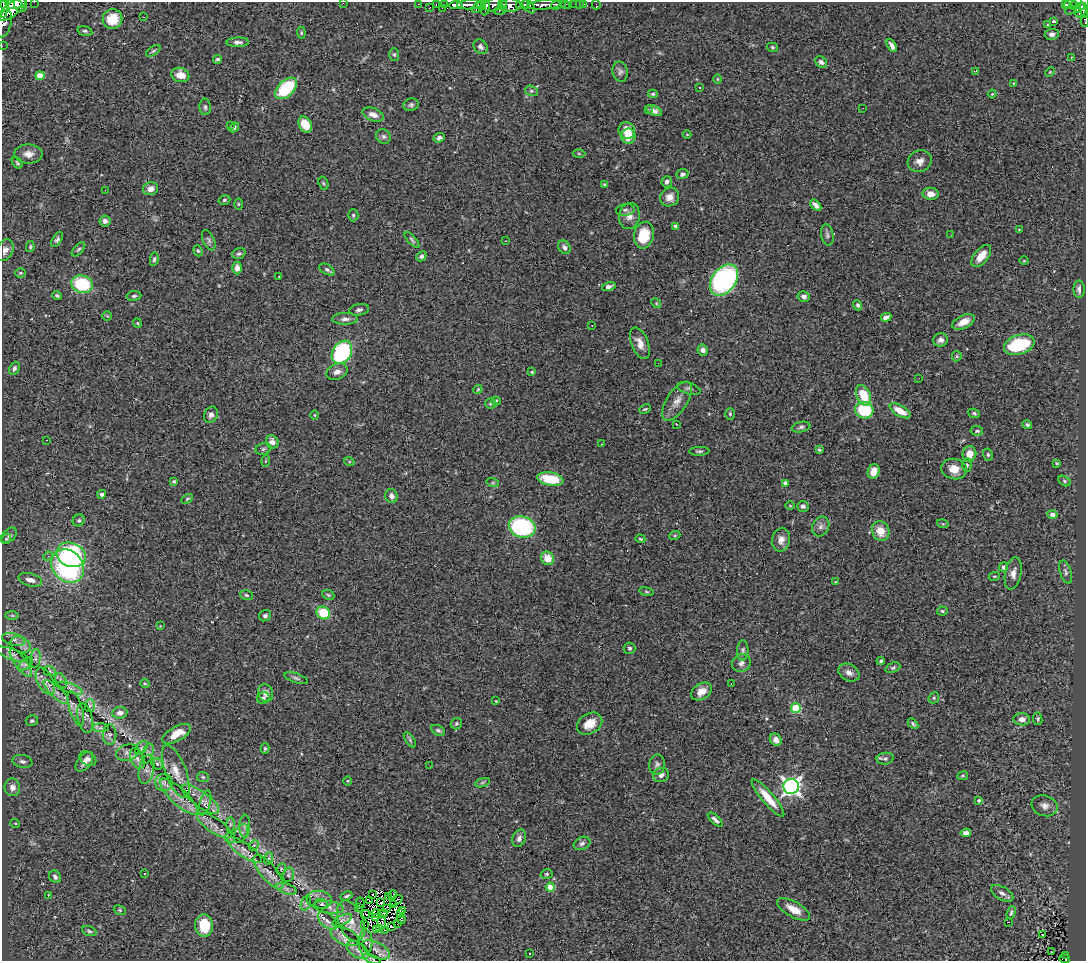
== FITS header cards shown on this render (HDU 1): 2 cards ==
NAXIS1  =                 1084
NAXIS2  =                  959

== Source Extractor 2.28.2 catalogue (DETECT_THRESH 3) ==
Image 1084 x 959 px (HDU 1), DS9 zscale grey, 1 PNG px = 1 image px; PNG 1088 x 963 px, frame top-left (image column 1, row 959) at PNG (2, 2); each listed source drawn as its Kron ellipse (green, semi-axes under 4 px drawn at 4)
Background 0.697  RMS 0.043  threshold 0.129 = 3 sigma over >= 5 px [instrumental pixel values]
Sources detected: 370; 5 with non-positive FLUX_AUTO (blend fragments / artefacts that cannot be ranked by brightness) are neither listed nor drawn; the other 365 listed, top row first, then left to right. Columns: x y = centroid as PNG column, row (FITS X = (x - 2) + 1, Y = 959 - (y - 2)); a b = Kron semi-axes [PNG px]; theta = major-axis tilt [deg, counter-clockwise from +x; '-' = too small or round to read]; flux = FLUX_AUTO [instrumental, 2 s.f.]
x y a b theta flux
34 2 2 2 - 16
343 3 2 2 - 91
4 4 7 3 -71 440
14 4 8 5 -2 460
21 4 8 6 -84 570
419 4 3 2 - 3.8
436 4 3 2 - 16
502 4 4 3 - 150
574 4 2 2 - 7.4
579 4 2 2 - 3.6
584 4 3 2 - 4
1066 4 3 3 - 41
1071 4 6 3 4 57
444 5 3 2 - 11
456 5 6 4 4 490
469 5 12 4 3 420
493 5 9 6 19 180
510 5 11 7 4 450
519 5 4 2 - 180
525 5 5 3 - 190
544 5 17 4 5 440
557 5 6 4 31 190
565 5 4 3 - 55
596 5 5 2 - 6.1
1075 5 3 2 - 16
1085 5 13 2 88 97
481 6 4 3 - 66
529 6 8 5 -54 300
569 6 2 2 - 3.8
486 7 8 3 81 240
1081 7 3 3 - 30
429 8 3 2 - 42
442 8 2 2 - 4.6
477 8 6 3 46 130
3 9 8 4 85 500
12 9 16 6 36 1100
1077 9 4 2 - 37
500 10 6 3 13 71
1070 10 5 2 - 2.5
1081 10 8 5 62 74
143 17 2 2 - 2.1
112 19 10 9 - 70
1054 21 4 3 - 8
1085 22 5 2 - 6.6
4 24 14 6 75 120
1047 25 3 3 - 16
85 31 7 4 -14 6
301 33 6 4 -85 3.8
1052 34 7 5 4 12
238 42 11 4 1 10
2 46 2 2 - 3
892 46 7 4 -63 14
480 47 8 6 -49 9.3
772 47 6 4 -16 4.1
153 51 8 4 35 5.4
394 54 6 5 - 4.4
1071 57 3 2 - 3.4
217 59 4 4 - 6.1
821 62 6 5 - 7.8
975 71 4 2 - 4.4
620 72 10 7 -79 9.3
1050 72 5 3 - 2.6
180 75 9 7 -16 35
40 76 4 4 - 59
717 79 5 3 - 2.7
1013 83 3 2 - 4.3
699 87 3 3 - 13
286 88 13 8 44 180
531 91 6 5 - 5.1
653 94 5 4 - 4.2
992 94 4 3 - 2.8
411 105 8 6 16 6.9
205 107 8 5 -89 7
863 108 2 2 - 1.5
648 110 3 3 - 3.3
654 110 8 4 -24 13
373 115 11 6 -20 20
305 124 8 6 -60 60
231 125 4 3 - 2.2
234 127 5 4 - 5.1
627 130 8 8 - 42
687 134 4 3 - 2.2
383 136 8 6 -43 8
628 136 7 7 - 43
439 138 6 4 19 11
28 154 14 9 1 22
579 154 6 4 0 4
920 161 12 10 26 20
17 163 6 4 -48 4.5
682 174 6 5 - 9.6
667 182 6 5 - 8.7
323 183 7 4 -72 4.6
605 185 4 3 - 4.3
151 189 8 6 15 20
105 190 2 2 - 17
931 194 8 6 -5 21
670 197 10 9 - 20
224 200 6 4 18 4.9
238 204 6 4 89 3.5
816 205 6 4 -45 15
625 210 9 6 9 7.6
353 215 6 5 - 5.4
629 216 13 10 78 24
105 221 5 5 - 10
675 226 4 3 - 5.2
1019 230 4 3 - 2.4
644 235 13 10 77 89
827 235 11 6 -79 8.5
951 235 2 2 - 2.1
57 239 8 4 57 7
209 240 11 5 -65 9
412 240 10 4 -48 5.5
505 241 2 2 - 1.7
30 247 5 4 - 3.9
564 247 7 5 -58 11
79 249 8 4 48 6.2
5 250 11 8 64 17
198 251 6 4 -71 4.1
239 254 7 5 19 6.8
421 256 5 4 - 6.3
981 256 13 7 51 37
154 259 7 4 81 5.2
1024 261 5 3 - 2.5
237 268 6 4 -90 14
327 270 8 5 -30 7.1
20 273 5 4 - 3.9
279 277 3 2 - 3
724 280 17 12 54 550
82 284 11 8 -19 160
609 286 7 4 14 9.7
1079 289 8 5 -89 12
57 296 5 4 - 4.8
134 296 7 5 7 6.5
804 297 6 5 - 10
656 303 5 4 - 3.2
858 305 5 4 - 5.3
359 310 10 5 11 9.2
107 316 5 5 - 3.7
886 317 5 4 - 15
345 319 13 6 0 13
963 322 12 6 26 30
137 323 4 4 - 2.5
592 325 2 2 - 2.8
940 340 7 6 - 13
640 343 16 8 -68 29
1019 345 16 9 17 180
703 350 5 5 - 11
342 352 12 9 57 330
957 356 5 5 - 3.9
658 363 2 2 - 1.8
14 368 7 5 64 8.5
337 372 11 7 22 17
532 372 4 4 - 3.5
919 378 2 2 - 3.4
689 388 12 5 -16 8.3
478 389 5 3 - 2.7
864 395 11 7 -65 78
496 401 5 4 - 5
677 401 22 10 57 32
491 404 6 5 - 5.3
645 409 6 3 25 3.2
864 410 9 8 - 120
900 411 11 5 -30 43
974 413 6 4 -22 4.9
730 414 6 4 89 4.6
211 415 8 6 65 11
314 415 5 3 - 2.2
676 424 4 3 - 1.9
1027 425 5 4 - 7.4
801 427 9 5 12 7.2
977 431 6 4 -7 5.5
46 440 2 2 - 1.7
272 442 7 6 - 16
602 444 3 3 - 2.6
263 449 8 5 17 5.9
819 450 3 3 - 4
699 451 10 4 2 6.2
969 454 8 7 - 33
988 455 6 5 - 5.3
265 461 6 4 86 3.7
349 461 5 3 - 2.9
1057 463 3 2 - 3.2
967 465 7 4 90 5.6
954 469 13 10 -14 32
874 471 7 5 70 29
550 479 13 6 -10 92
174 481 4 3 - 3.5
1064 481 7 5 -29 5.7
493 483 6 4 -18 3.8
785 483 4 3 - 13
102 494 4 4 - 9
391 496 7 6 - 12
187 499 6 4 30 4
790 506 5 3 - 2.3
803 506 6 5 - 6.9
1052 515 5 4 - 9.2
79 520 6 5 - 5.7
943 524 6 3 -17 3.5
522 527 13 10 -15 310
821 527 10 8 64 13
881 531 10 8 -65 40
9 535 9 6 45 7
675 535 6 3 19 3.3
6 539 5 4 - 3.4
640 539 5 4 - 3.4
781 540 12 8 78 19
71 555 15 12 -22 320
48 556 5 4 - 4.3
547 558 7 6 - 42
68 566 18 15 -48 440
1004 567 5 4 - 10
1066 572 12 5 -73 9.5
1013 573 16 8 78 22
994 576 5 3 - 2.8
30 580 12 6 -14 17
835 582 4 3 - 2.5
646 592 7 4 -9 3.8
246 595 6 4 -17 5.4
328 595 6 4 -24 4.1
942 611 5 4 - 4.2
323 613 7 6 - 87
12 615 7 4 -1 4.7
265 616 6 5 - 7.3
160 626 3 3 - 2.2
13 639 12 6 -16 10
21 645 11 7 -26 12
630 648 6 5 - 5.7
743 650 10 5 87 8
12 654 16 5 -20 11
35 658 9 5 83 8.2
881 661 4 3 - 5
21 663 17 5 -53 19
741 663 9 8 - 14
26 664 8 5 38 5.3
893 668 8 5 22 5.2
50 671 6 5 - 3.9
849 673 11 8 -29 17
296 678 12 4 -19 7.9
61 680 8 5 -62 6
45 681 14 7 -63 16
731 683 3 2 - 3.9
145 684 5 3 - 2.8
70 688 13 4 -20 9.6
702 691 11 8 32 29
56 692 16 5 -43 19
266 693 9 7 -64 17
263 698 6 5 - 8
934 698 6 5 - 4.9
496 701 3 2 - 2
90 706 6 5 - 4.7
76 708 18 6 -72 16
796 708 5 5 - 150
120 713 7 6 - 15
85 718 15 7 -77 13
1022 719 8 6 -3 16
1038 719 6 4 -82 4.7
32 721 6 5 - 5.8
456 724 6 5 - 4.1
590 724 14 10 33 43
913 724 6 4 -46 5.3
101 728 8 4 0 5.9
438 730 7 5 -30 6.3
177 734 16 7 29 45
109 735 10 7 -89 10
410 740 9 4 -55 5.2
776 740 6 5 - 15
141 748 8 5 49 6.2
265 748 5 4 - 4.4
127 753 12 8 16 12
148 754 10 5 72 9.4
88 759 9 6 -35 10
137 759 11 6 -65 13
885 759 8 6 8 7.6
22 761 10 6 -11 11
84 762 11 6 52 17
157 764 6 5 - 6.2
657 765 10 8 84 9.9
430 766 2 2 - 3.4
147 769 15 7 77 16
176 772 28 10 -69 39
661 775 8 7 - 12
963 776 5 3 - 2.8
203 777 6 5 - 4.7
348 781 5 3 - 2.7
164 782 8 8 - 11
482 783 8 3 19 4.8
791 786 7 7 - 1200
12 787 9 8 - 18
179 797 25 8 -43 33
768 798 24 6 -50 53
200 799 22 8 -36 25
979 800 3 3 - 10
205 803 13 5 74 12
1045 806 13 10 -20 21
715 820 9 4 -43 10
15 823 5 3 - 2.8
230 825 7 4 -90 4.6
214 826 20 7 -33 22
245 826 11 5 89 10
241 833 10 6 62 8.3
966 833 5 4 - 13
230 838 5 5 - 3
519 838 9 6 71 11
582 843 8 6 24 8.7
254 845 6 4 43 4.4
244 850 20 6 -34 20
269 858 6 4 70 4.9
281 869 6 4 62 3.5
269 872 21 8 -50 23
144 874 3 2 - 2.8
547 874 6 5 - 4.5
288 875 7 5 75 6
55 877 6 5 - 9.1
550 887 4 4 - 83
286 889 10 5 -19 11
1002 893 12 6 -30 13
373 895 3 2 - 1.8
393 895 4 3 - 4
48 896 3 2 - 25
346 896 6 3 23 4.7
388 897 2 2 - 1.7
319 900 13 9 -6 19
369 900 3 2 - 2.9
396 901 7 3 35 4.6
306 903 8 5 72 6.2
361 903 5 2 - 2.6
381 903 3 2 - 3.3
322 904 6 5 - 6
393 904 3 2 - 1.5
328 907 15 6 -8 15
359 908 3 2 - 1.3
387 909 4 2 - 0.81
794 909 18 7 -29 37
120 910 6 4 -22 4
403 911 4 2 - 8.1
1011 912 6 4 71 3.7
366 914 4 2 - 0.57
376 914 5 3 - 0.7
383 914 5 3 - 4.3
401 914 2 2 - 2.9
375 918 3 2 - 1.7
401 919 4 2 - 4.3
342 920 10 4 27 7
327 921 11 6 -41 15
351 921 21 12 -67 30
382 922 7 3 -88 2.9
1008 922 3 2 - 3.8
364 924 2 2 - 8.3
397 924 2 2 - 1.4
204 925 11 9 -84 94
391 927 4 2 - 3.6
380 928 2 2 - 1.5
376 930 3 3 - 8.6
385 930 3 2 - 2
89 931 7 4 -21 5.4
1042 934 4 3 - 50
345 936 15 8 -24 19
365 942 13 7 88 13
358 950 12 7 -33 17
376 950 15 8 -27 18
1051 952 3 2 - 3.8
530 954 3 2 - 2.6
1065 955 3 2 - 13
371 959 9 3 -21 4.4
1065 959 5 4 - 7.1
At the frame edge (FLAGS 8, measured only in part): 11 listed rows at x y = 34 2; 343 3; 4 4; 21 4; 1085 5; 3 9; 1085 22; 4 24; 2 46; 371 959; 1065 959
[5 non-positive-flux detections neither listed nor drawn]